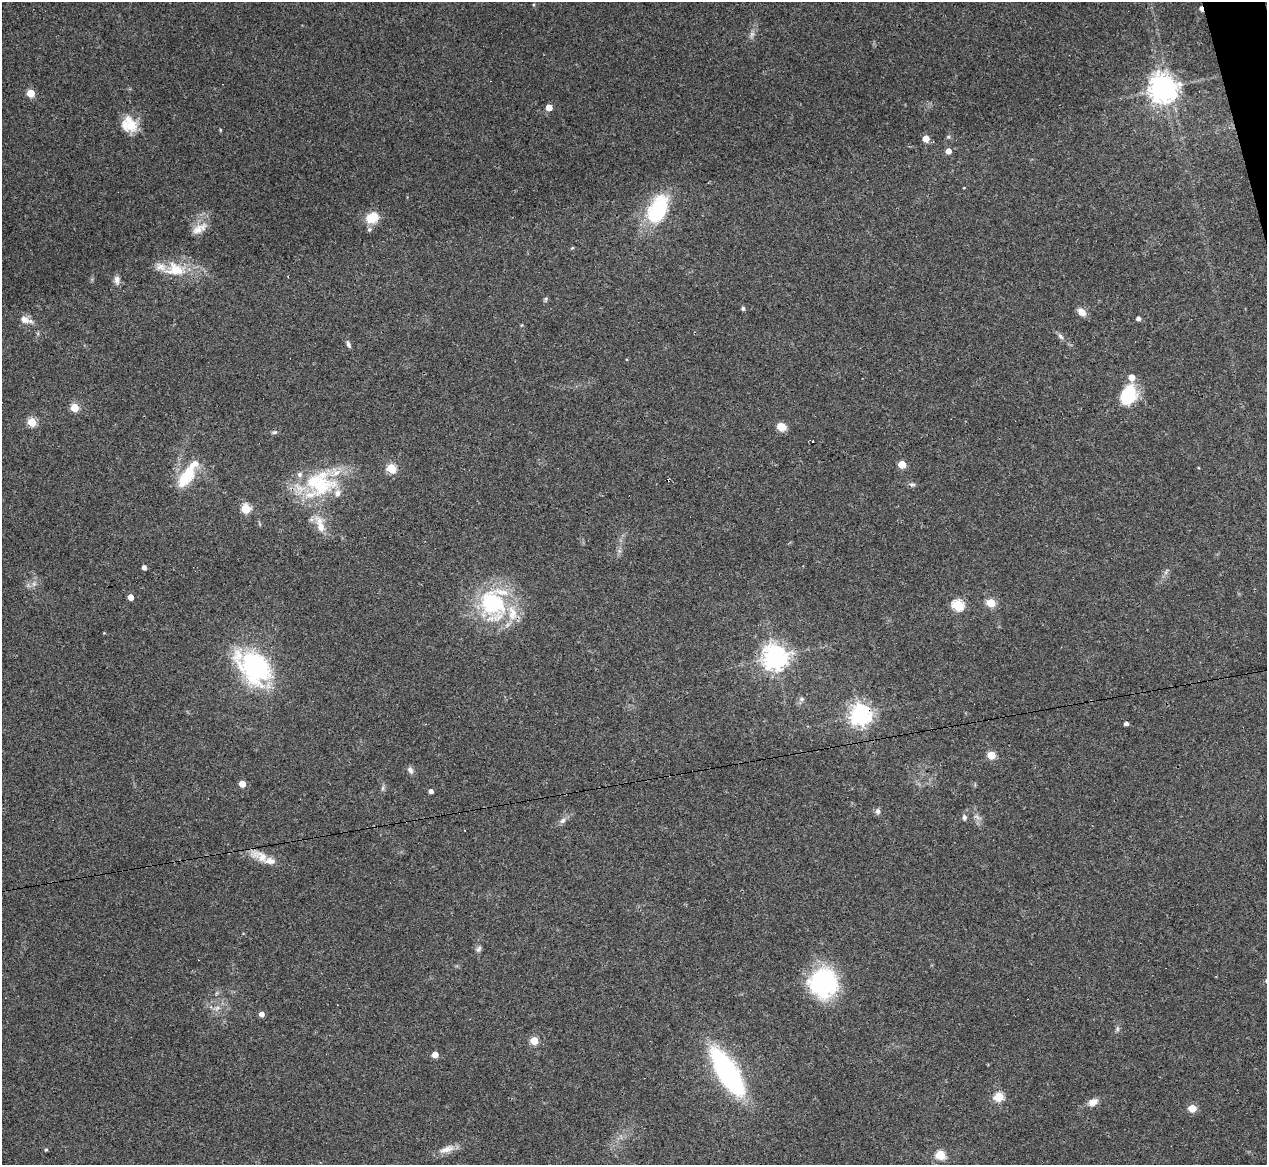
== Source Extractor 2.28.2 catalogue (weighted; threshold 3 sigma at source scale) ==
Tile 10 of 4 x 4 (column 2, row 3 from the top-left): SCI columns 1266-2530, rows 1416-2578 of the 5061 x 5039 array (HDU 1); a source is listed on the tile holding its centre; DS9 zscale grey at full resolution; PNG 1269 x 1167 px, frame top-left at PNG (2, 2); no overlay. Shown black and unused: <1% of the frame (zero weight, under 3 of 4 exposures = <1% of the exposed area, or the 3 px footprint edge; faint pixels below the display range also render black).
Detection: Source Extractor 2.28.2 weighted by HDU 2 'WHT'; one run over the whole footprint, this tile lists its part. Background 0.0954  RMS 0.0058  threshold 0.026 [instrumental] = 3 sigma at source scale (4.5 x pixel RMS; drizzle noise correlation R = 1.50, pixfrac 1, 0.05/0.05 arcsec/px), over >= 5 px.
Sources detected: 81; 1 too faint to see at this stretch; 4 cosmic-ray / hot-pixel residue — not listed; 9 inside a brighter listed object's ellipse — not listed separately; the other 67 listed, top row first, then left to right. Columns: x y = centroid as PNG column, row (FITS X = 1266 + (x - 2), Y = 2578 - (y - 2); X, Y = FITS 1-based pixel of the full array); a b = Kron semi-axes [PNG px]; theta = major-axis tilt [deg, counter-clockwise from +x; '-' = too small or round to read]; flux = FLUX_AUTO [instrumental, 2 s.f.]
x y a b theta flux
752 34 7 6 - 1.6
1163 88 9 8 - 750
30 93 5 5 - 18
549 108 5 5 - 8
131 125 22 15 -58 12
926 139 5 5 - 8.5
948 151 5 5 - 3.8
658 209 36 20 65 41
372 218 16 12 27 10
198 230 23 11 33 6.6
572 248 6 3 18 0.53
175 269 32 19 -4 19
117 280 12 7 -84 2.8
546 299 6 4 89 0.89
743 308 4 4 - 1.4
1082 312 9 7 -42 5.2
1138 319 4 4 - 1.9
24 320 13 10 -32 4.6
1060 336 11 5 -51 1.7
348 344 9 4 -69 1.6
1128 395 25 18 64 21
75 408 5 5 - 21
32 422 5 5 - 26
781 427 9 7 -17 6.9
274 432 7 5 19 1.1
902 464 5 5 - 15
391 468 5 5 - 33
187 475 34 14 59 20
319 484 46 35 6 51
912 484 9 5 -6 1.4
246 509 5 5 - 32
320 524 30 11 -71 11
144 568 4 4 - 2.6
1166 572 11 4 61 1.5
34 584 7 5 -45 1.4
130 597 4 4 - 6
492 603 46 34 -67 56
991 603 5 5 - 24
958 605 6 5 - 53
775 657 8 8 - 620
254 667 40 27 -45 84
801 699 7 6 - 1.6
860 715 7 7 - 410
1126 724 4 4 - 2
991 755 5 5 - 20
410 770 9 6 -62 2.2
242 784 5 4 - 9.2
383 788 7 4 89 1.1
431 791 4 4 - 2
878 811 8 7 - 1.7
964 817 7 6 - 1.5
977 817 13 4 -27 1.8
563 820 9 7 33 2
262 857 33 11 -21 9.3
479 949 10 5 53 1.5
823 983 30 30 - 60
261 1014 4 4 - 3.8
1117 1029 9 4 -89 1.3
534 1041 5 5 - 20
435 1055 4 4 - 7.3
727 1072 41 15 -59 130
999 1097 5 5 - 29
1093 1102 12 8 23 4.4
1192 1108 5 5 - 17
447 1149 22 8 16 5.8
46 1150 4 3 - 0.78
940 1155 5 5 - 37
Overlapping masked pixels (flux is a lower limit): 1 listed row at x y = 860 715